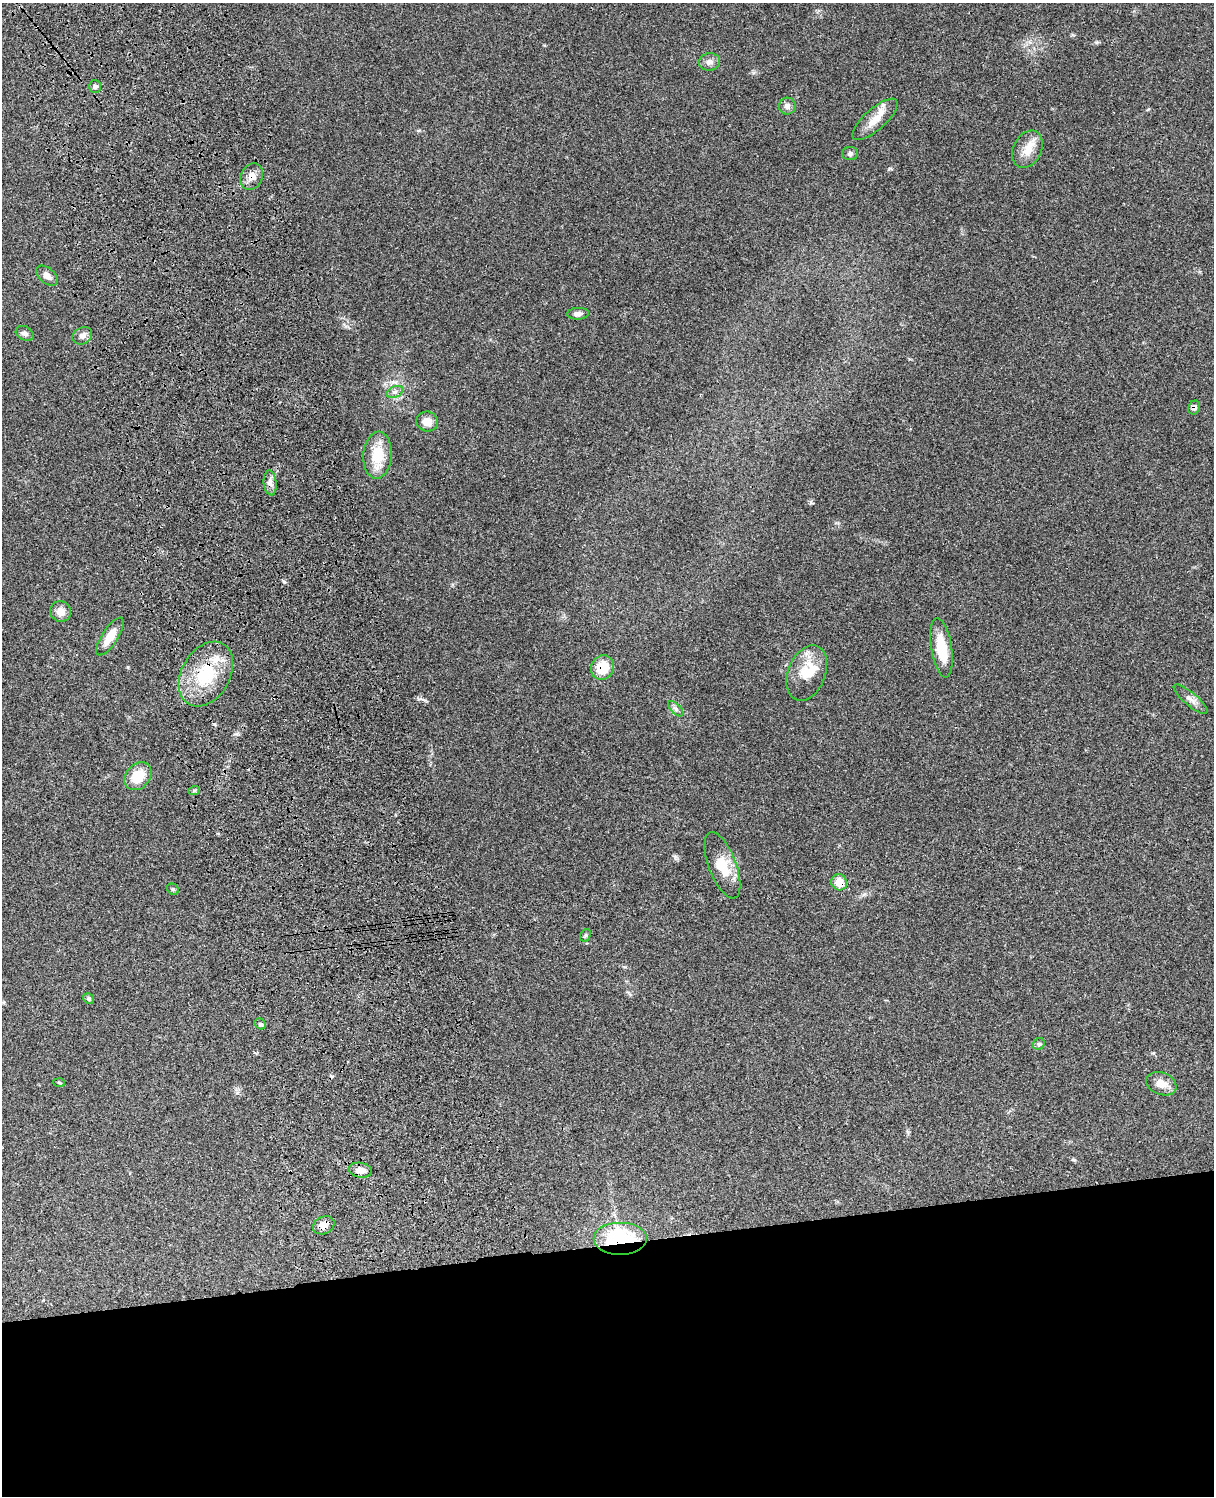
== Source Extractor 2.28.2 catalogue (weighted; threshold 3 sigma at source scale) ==
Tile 11 of 4 x 3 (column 3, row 3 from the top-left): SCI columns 2546-3757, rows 276-1769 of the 5085 x 4922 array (HDU 1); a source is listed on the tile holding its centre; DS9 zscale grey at full resolution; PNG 1216 x 1498 px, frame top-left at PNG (2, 3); each listed source drawn as its Kron ellipse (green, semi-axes under 4 px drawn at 4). Shown black and unused: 17% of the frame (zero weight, under 3 of 4 exposures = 6% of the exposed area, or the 3 px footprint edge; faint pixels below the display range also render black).
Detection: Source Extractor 2.28.2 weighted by HDU 2 'WHT'; one run over the whole footprint, this tile lists its part. Background 0.107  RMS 0.0066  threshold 0.0295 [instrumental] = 3 sigma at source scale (4.5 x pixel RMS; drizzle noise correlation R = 1.50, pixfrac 1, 0.05/0.05 arcsec/px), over >= 5 px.
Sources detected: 42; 1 inside a brighter object's white glare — neither listed nor drawn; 3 inside a brighter listed object's ellipse — not listed separately; the other 38 listed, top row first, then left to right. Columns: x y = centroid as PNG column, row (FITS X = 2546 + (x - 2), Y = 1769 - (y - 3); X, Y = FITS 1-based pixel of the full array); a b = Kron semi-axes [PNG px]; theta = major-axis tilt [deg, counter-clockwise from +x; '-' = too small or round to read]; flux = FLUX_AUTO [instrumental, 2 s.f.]
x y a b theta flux
709 62 11 8 7 3.4
95 87 6 6 - 1.7
787 106 8 8 - 2.7
875 119 29 10 42 9.5
1027 149 19 14 63 9.3
850 154 8 6 0 1.6
252 177 14 11 62 5.2
47 276 12 7 -41 3.9
578 314 11 6 3 2.9
25 333 9 7 -27 2.2
82 336 10 8 30 3
395 392 8 5 24 2
1194 408 7 5 66 2.5
427 422 11 10 - 5.8
378 455 23 14 85 18
270 483 12 6 -84 3.2
61 611 10 10 - 5
110 636 22 8 57 9.2
941 648 30 10 -81 18
602 668 12 11 - 16
807 673 29 18 68 18
206 674 35 24 60 35
1190 699 21 6 -40 4.1
676 709 9 5 -45 2.1
138 776 15 12 48 14
194 791 6 4 19 0.85
722 865 35 13 -69 15
839 882 8 7 - 9.4
173 889 6 5 - 1.1
585 935 7 5 60 1.1
89 999 5 5 - 1.1
260 1024 6 5 - 0.99
1039 1044 6 5 - 1.1
59 1082 6 4 -3 0.8
1161 1084 16 11 -21 7.1
360 1170 12 7 -9 5.7
324 1225 11 8 27 4.9
620 1238 27 16 0 59
Overlapping masked pixels (flux is a lower limit): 7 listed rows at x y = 252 177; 1194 408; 602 668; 206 674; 839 882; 324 1225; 620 1238
Unlisted compact peaks at least as high as the median listed source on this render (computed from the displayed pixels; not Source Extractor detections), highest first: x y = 675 857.